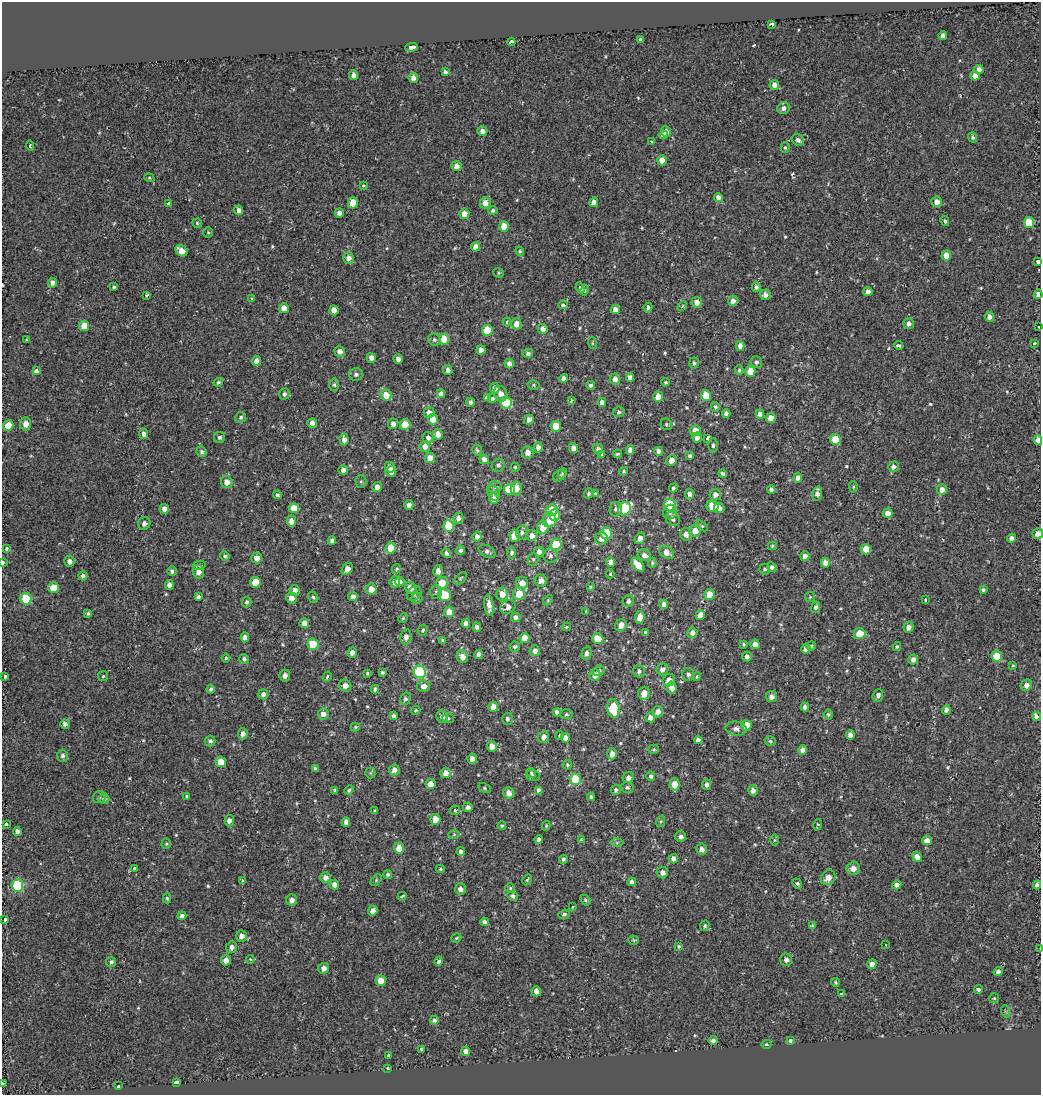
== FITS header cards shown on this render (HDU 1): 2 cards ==
NAXIS1  =                 1039
NAXIS2  =                 1093

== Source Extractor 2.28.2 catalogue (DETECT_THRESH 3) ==
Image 1039 x 1093 px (HDU 1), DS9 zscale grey, 1 PNG px = 1 image px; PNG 1043 x 1097 px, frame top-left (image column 1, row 1093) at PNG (2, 2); each listed source drawn as its Kron ellipse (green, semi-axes under 4 px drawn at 4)
Background 0.0019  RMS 0.0053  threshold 0.0158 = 3 sigma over >= 5 px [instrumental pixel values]
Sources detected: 577; of the 577, the 500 brightest by FLUX_AUTO listed and drawn (77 fainter detections omitted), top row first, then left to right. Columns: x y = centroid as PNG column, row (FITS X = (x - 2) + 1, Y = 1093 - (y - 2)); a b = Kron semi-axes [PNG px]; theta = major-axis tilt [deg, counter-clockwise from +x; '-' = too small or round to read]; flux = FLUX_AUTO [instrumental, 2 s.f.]
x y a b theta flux
772 24 3 3 - 8.7
943 36 4 4 - 1.6
640 40 4 3 - 4.8
511 42 4 3 - 7.3
412 47 6 4 5 9.2
979 70 5 4 - 2.3
445 72 4 4 - 0.98
353 75 5 4 - 2.4
975 76 4 4 - 2.7
413 78 5 4 - 2.3
774 85 5 5 - 2
783 108 6 5 - 1.4
482 131 5 5 - 1.8
666 131 5 5 - 2.1
663 135 4 4 - 1.6
973 137 5 4 - 0.92
798 140 6 5 - 1.4
651 142 4 3 - 0.46
30 146 5 4 - 0.71
785 148 5 4 - 0.52
662 160 5 5 - 4.2
457 166 5 5 - 2
149 178 5 4 - 0.45
364 186 3 3 - 5.1
718 197 4 4 - 1.9
594 202 5 4 - 1.7
937 202 5 5 - 2.5
169 203 4 3 - 6.1
353 203 5 5 - 7.6
485 203 6 5 - 3
239 210 5 4 - 1.8
493 210 4 4 - 0.79
339 213 4 4 - 2
464 214 5 5 - 3.6
945 221 5 4 - 0.66
197 223 4 4 - 0.45
1029 223 5 5 - 12
504 226 5 5 - 5.4
208 232 5 4 - 0.49
476 247 4 4 - 2.7
181 251 6 5 - 3.4
520 251 4 4 - 0.43
946 255 5 5 - 3.9
349 258 6 5 - 2
1038 261 3 3 - 5.1
498 273 5 4 - 0.47
53 283 5 4 - 1.7
114 287 3 3 - 0.66
756 287 5 4 - 1
580 288 5 4 - 3
584 290 5 4 - 0.71
868 292 4 4 - 2
1038 294 4 4 - 1.5
147 295 4 3 - 0.64
765 295 5 5 - 1.8
251 298 3 3 - 0.46
733 301 5 4 - 1.6
697 302 5 5 - 2.6
563 305 5 4 - 1.7
682 306 5 4 - 0.49
284 308 5 5 - 3.3
648 308 5 4 - 0.87
615 309 5 4 - 2
334 310 5 4 - 3.2
989 317 5 4 - 2.1
507 322 4 3 - 0.8
516 324 5 5 - 3
909 324 5 5 - 1.6
84 326 5 5 - 6
1039 327 3 3 - 1.6
543 329 5 5 - 1.8
487 330 5 5 - 9.6
444 339 5 5 - 9.6
26 340 3 2 - 0.41
434 340 6 6 - 0.83
592 343 6 4 -71 0.45
1034 343 3 3 - 2.8
898 345 4 3 - 1.3
740 346 5 4 - 2.5
481 350 5 4 - 2.3
340 351 5 5 - 1.9
528 353 5 4 - 0.97
371 358 5 4 - 2.4
398 359 4 4 - 1.7
256 361 5 4 - 1.9
756 362 6 6 - 0.98
694 363 5 4 - 0.74
509 364 5 4 - 1.8
448 370 5 4 - 1.7
739 370 5 3 - 0.59
36 371 4 3 - 4.2
750 371 5 5 - 6.9
356 374 6 6 - 1
630 377 5 4 - 2.3
564 378 4 4 - 1.7
615 379 6 5 - 2
218 382 5 4 - 0.61
665 382 4 4 - 0.49
334 385 6 5 - 0.63
534 385 6 4 -14 0.47
591 385 4 4 - 0.91
495 388 5 5 - 2.6
284 394 5 5 - 1.2
441 394 4 4 - 1.7
501 394 8 6 -67 2.3
386 395 6 5 - 4.9
706 396 5 5 - 8.9
658 397 5 5 - 4.8
487 398 4 3 - 8
492 399 4 3 - 2.6
571 400 4 3 - 0.73
470 402 4 4 - 0.91
602 402 4 4 - 1.9
506 403 6 5 - 23
715 407 5 4 - 0.73
619 412 6 5 - 0.82
429 413 5 5 - 2.3
726 413 4 4 - 1.2
760 414 5 4 - 1.8
241 417 6 5 - 0.78
771 418 5 5 - 3.7
433 419 5 5 - 4.1
529 420 5 4 - 2
312 423 5 4 - 2.2
26 424 6 5 - 2.8
393 424 5 5 - 1.7
666 424 6 5 - 0.6
8 425 5 5 - 5.3
405 425 5 5 - 6.8
556 426 5 5 - 6.6
695 431 5 5 - 4.8
144 434 5 4 - 1.4
438 434 5 5 - 2.8
219 437 5 5 - 0.92
697 437 5 4 - 2.7
428 438 6 5 - 1.5
708 438 4 3 - 1.3
344 439 6 4 -85 2.1
835 439 5 5 - 7.4
1038 440 5 4 - 2.5
713 445 7 5 89 0.86
425 446 5 5 - 2.5
538 447 5 4 - 1.9
573 448 5 4 - 2
598 449 5 5 - 1.3
477 450 6 5 - 0.73
630 450 5 4 - 1.8
659 451 4 4 - 1.6
202 452 5 5 - 0.78
528 452 6 5 - 2.2
602 454 4 4 - 0.48
617 454 4 3 - 0.51
690 456 4 3 - 0.69
430 458 5 5 - 3.7
484 459 5 4 - 2.1
671 460 5 5 - 2.7
498 465 7 6 - 1.1
390 467 5 5 - 2
515 467 4 4 - 0.51
893 467 5 5 - 1.7
343 470 5 4 - 1.9
624 471 4 4 - 0.5
391 472 5 5 - 2
562 473 5 4 - 0.48
723 474 4 4 - 0.87
559 476 7 5 31 0.71
798 478 5 4 - 2
227 482 6 6 - 2.8
361 482 6 5 - 0.54
377 487 5 5 - 2.5
494 487 7 6 - 0.87
853 487 5 4 - 0.47
673 488 5 4 - 0.72
516 489 7 5 85 2.7
509 490 5 5 - 16
771 490 4 4 - 0.94
942 490 5 5 - 2.3
494 493 8 5 -65 1.4
589 493 5 4 - 0.63
595 493 3 3 - 1.1
817 493 7 4 81 1.9
689 494 5 4 - 1.7
715 494 6 5 - 1.8
277 495 4 3 - 0.8
494 499 5 4 - 3
409 505 5 4 - 2
670 505 6 5 - 19
712 506 6 5 - 4.9
294 508 5 5 - 5.8
719 508 5 5 - 1.6
164 509 5 4 - 1.8
616 509 7 6 - 0.92
625 509 7 6 - 29
552 510 6 5 - 7.5
670 512 7 6 - 1.4
888 513 5 5 - 3.4
554 515 5 5 - 7.4
458 518 5 5 - 1.9
673 519 7 6 - 1.2
549 520 7 6 - 5.7
291 521 5 4 - 2.8
144 523 6 6 - 1.5
449 526 6 5 - 11
702 526 7 3 -35 0.48
543 528 6 5 - 4.2
695 531 6 6 - 3.9
522 532 7 5 81 0.98
606 533 6 5 - 13
686 534 6 6 - 2.2
1038 534 5 5 - 2.2
477 536 5 4 - 1.8
514 536 6 5 - 6.7
532 536 5 5 - 2.1
601 538 6 6 - 1.9
640 538 6 5 - 2
1011 538 4 4 - 1.4
332 541 4 4 - 1.2
556 544 5 5 - 13
772 546 4 3 - 0.53
391 548 5 5 - 6.8
6 549 3 3 - 1.7
866 549 5 5 - 5.3
461 550 4 4 - 0.94
487 551 9 5 -29 1.2
539 552 5 5 - 1.8
446 553 5 4 - 1.1
511 553 6 4 87 0.96
667 553 8 6 -38 3.2
644 555 7 5 -21 2
225 556 5 4 - 0.69
550 556 7 7 - 1.2
805 556 5 4 - 1.5
256 558 5 5 - 2.3
533 559 6 5 - 0.66
69 561 5 5 - 2.1
3 562 3 2 - 4.9
611 562 4 4 - 2.3
652 563 5 4 - 0.46
825 563 5 4 - 2.9
199 565 6 4 13 0.75
638 565 8 4 -49 4.8
772 567 5 4 - 1
347 569 6 4 50 2.2
396 569 5 4 - 0.64
765 569 5 5 - 0.69
172 571 5 4 - 1
438 571 6 4 75 2.2
198 572 7 5 -78 2.1
610 574 4 3 - 0.44
83 576 4 4 - 1.2
460 578 7 4 44 0.52
400 581 5 4 - 1.9
541 581 6 6 - 2.1
255 582 5 5 - 7.9
395 582 6 5 - 2.2
442 583 6 6 - 5.9
522 583 6 6 - 3
169 585 5 4 - 1.8
590 587 3 3 - 0.43
53 588 5 5 - 8.6
411 588 6 5 - 2.3
371 589 5 5 - 3.7
295 590 5 4 - 1.9
983 590 4 3 - 0.67
436 592 7 5 -88 0.75
414 593 8 6 46 1
502 594 6 5 - 3.7
519 594 6 6 - 6.2
709 594 5 5 - 4.4
445 595 6 6 - 11
198 597 4 4 - 1.1
313 597 6 4 -57 0.58
353 597 5 4 - 2.1
810 597 5 5 - 0.45
291 598 6 5 - 2.6
417 598 5 5 - 0.59
26 599 6 5 - 17
548 600 6 4 47 0.41
925 600 4 3 - 0.99
628 601 6 5 - 1.1
247 602 5 4 - 0.74
664 604 5 4 - 2
489 605 11 5 -82 2.5
508 607 8 6 31 1.9
816 607 5 4 - 0.96
586 611 3 2 - 0.67
449 612 5 5 - 3.7
88 614 4 3 - 0.63
700 615 5 4 - 3.2
516 617 5 4 - 1.5
640 617 6 5 - 3.2
403 618 5 4 - 0.43
304 623 5 4 - 2.4
466 623 4 4 - 1.6
621 625 6 5 - 2.4
477 627 5 4 - 1.1
567 627 4 3 - 0.44
908 627 5 5 - 1.8
423 630 5 4 - 0.58
645 633 4 3 - 0.84
692 633 5 5 - 1.8
859 634 6 5 - 7
245 637 5 4 - 1.7
406 637 7 5 83 1.6
525 638 5 5 - 4.5
598 639 5 5 - 5.7
443 640 4 3 - 0.73
313 644 5 5 - 12
744 644 3 3 - 0.43
755 644 5 4 - 2.9
811 646 5 4 - 0.52
515 647 5 5 - 0.76
897 647 4 4 - 0.54
806 649 5 4 - 2.1
535 651 5 5 - 1.6
352 652 5 5 - 2
586 653 7 5 75 0.97
478 654 4 4 - 1.7
747 656 5 5 - 1.5
997 656 5 5 - 9.2
462 657 6 5 - 2.3
226 658 4 4 - 0.46
244 659 5 4 - 0.96
913 660 5 4 - 2
1013 665 4 4 - 0.41
662 669 6 5 - 1.8
599 671 6 5 - 0.86
639 671 6 6 - 1
382 672 4 3 - 0.65
420 672 6 6 - 38
367 673 4 3 - 0.49
688 674 6 6 - 1.3
285 675 6 5 - 1.5
595 675 6 5 - 2.1
103 676 5 5 - 0.47
5 677 3 3 - 5.1
327 677 5 4 - 0.57
697 677 4 3 - 0.46
669 680 6 6 - 2.7
1026 685 6 5 - 2.4
345 686 6 6 - 2.1
423 686 6 6 - 2.3
672 688 6 5 - 2.9
211 689 4 4 - 0.75
375 689 4 4 - 0.84
644 693 6 5 - 3.9
263 694 5 5 - 1.5
878 695 6 5 - 1.4
771 697 5 5 - 2.1
405 699 6 5 - 0.86
493 707 5 5 - 3.6
805 707 4 4 - 1.7
613 708 9 6 -83 16
416 710 5 4 - 0.46
946 710 4 4 - 1.6
557 712 4 4 - 1.3
658 712 6 5 - 2.2
323 714 5 5 - 2
566 714 6 5 - 0.6
828 714 5 4 - 0.7
394 716 4 4 - 1
1037 716 4 4 - 7.2
442 717 6 5 - 1.3
650 717 5 5 - 2
448 718 6 5 - 0.57
507 719 6 5 - 1
65 724 5 4 - 1.1
747 725 5 5 - 6.5
355 727 4 4 - 0.47
736 729 10 7 -7 1.5
243 734 5 5 - 1.6
559 735 4 3 - 0.44
850 735 4 4 - 2.5
544 737 6 5 - 1.8
566 738 4 4 - 2.1
698 740 4 4 - 1.7
210 741 5 5 - 0.93
770 741 6 4 -17 0.61
492 746 5 5 - 2.5
654 749 5 4 - 0.52
803 750 5 4 - 2.2
612 754 5 5 - 2.7
63 756 6 5 - 1.1
472 759 5 5 - 2
221 762 5 5 - 6.3
567 765 5 4 - 0.59
315 768 4 4 - 0.82
394 770 5 5 - 1.9
370 773 5 5 - 0.5
445 773 5 5 - 2.4
531 773 5 4 - 0.51
533 775 7 5 -18 0.73
651 776 5 4 - 0.91
628 778 6 5 - 1.9
575 779 5 5 - 15
431 784 5 5 - 3.8
674 784 6 5 - 4.8
707 785 5 4 - 1.2
627 787 6 5 - 0.78
484 788 6 4 -29 0.55
335 790 4 3 - 0.73
349 790 5 4 - 0.65
538 790 4 3 - 1.6
616 790 5 5 - 0.83
753 790 5 4 - 1.6
509 793 6 5 - 2.3
187 796 4 3 - 2.9
99 797 6 6 - 0.83
591 797 4 3 - 0.6
104 799 5 5 - 0.92
468 807 5 4 - 1.3
455 810 5 4 - 0.75
375 811 4 3 - 0.64
435 819 5 5 - 3.8
229 821 6 4 85 1.8
661 821 6 4 72 0.48
346 822 5 4 - 1.8
6 824 3 3 - 8.8
818 825 5 3 - 0.56
502 826 4 3 - 0.59
546 826 5 3 - 0.44
17 831 5 4 - 1.5
454 835 6 4 1 0.48
681 837 5 5 - 1.2
539 839 4 4 - 1.4
581 840 4 3 - 1.2
774 840 6 4 89 0.45
927 841 5 4 - 2.5
617 843 6 4 1 0.52
166 844 5 4 - 0.52
399 848 5 5 - 3.7
702 849 5 5 - 1.9
461 852 4 4 - 1.2
917 857 6 4 -53 2.8
563 859 4 4 - 0.72
673 859 5 4 - 1.9
134 868 4 3 - 1
853 868 6 6 - 2.4
440 869 4 3 - 0.48
662 873 6 5 - 1.7
388 874 4 4 - 0.75
326 877 5 5 - 2
828 877 8 6 47 3.1
376 880 7 4 47 0.51
527 880 6 4 60 0.52
242 881 4 3 - 0.66
632 882 4 4 - 1.8
334 884 5 5 - 1.8
797 884 5 4 - 0.86
17 885 6 6 - 27
897 885 5 4 - 1.9
1037 885 4 4 - 1.8
510 888 5 5 - 0.5
460 889 6 5 - 2
402 896 4 3 - 0.65
513 896 6 4 -30 1.1
167 898 5 4 - 0.57
292 900 5 5 - 1.8
585 900 6 4 -51 0.64
573 907 3 2 - 0.46
373 911 5 4 - 1.9
564 914 6 4 20 0.8
182 916 4 4 - 1.4
5 919 3 3 - 4.5
484 922 4 4 - 1.3
705 926 5 4 - 0.67
812 926 4 3 - 0.63
241 936 6 5 - 2
456 938 5 3 - 0.41
634 940 5 4 - 0.45
886 945 3 3 - 4.5
679 946 4 3 - 0.58
232 947 6 5 - 1.7
1040 948 3 2 - 0.43
250 959 4 3 - 0.71
226 960 5 5 - 2.3
786 960 6 6 - 1.8
438 961 4 3 - 2
111 962 5 5 - 0.84
872 964 5 4 - 2
324 968 5 5 - 2.1
998 971 5 4 - 1.5
381 980 5 5 - 4.5
835 982 4 4 - 0.55
979 989 4 3 - 1.9
536 991 5 5 - 2.7
842 994 4 3 - 2.3
994 998 5 5 - 0.54
1005 1011 6 4 -72 0.43
434 1020 4 3 - 1.7
713 1041 4 4 - 1.9
790 1041 4 3 - 1.6
766 1044 5 4 - 0.5
421 1049 3 3 - 0.54
466 1051 5 4 - 2.6
389 1055 3 3 - 1.8
388 1069 3 3 - 2.5
176 1083 3 3 - 8.8
2 1084 3 2 - 7.6
118 1086 4 3 - 1.3
At the frame edge (FLAGS 8, measured only in part): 8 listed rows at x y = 1038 261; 1038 294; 1039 327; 1038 440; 1038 534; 3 562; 1040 948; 2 1084
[77 fainter detections neither listed nor drawn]